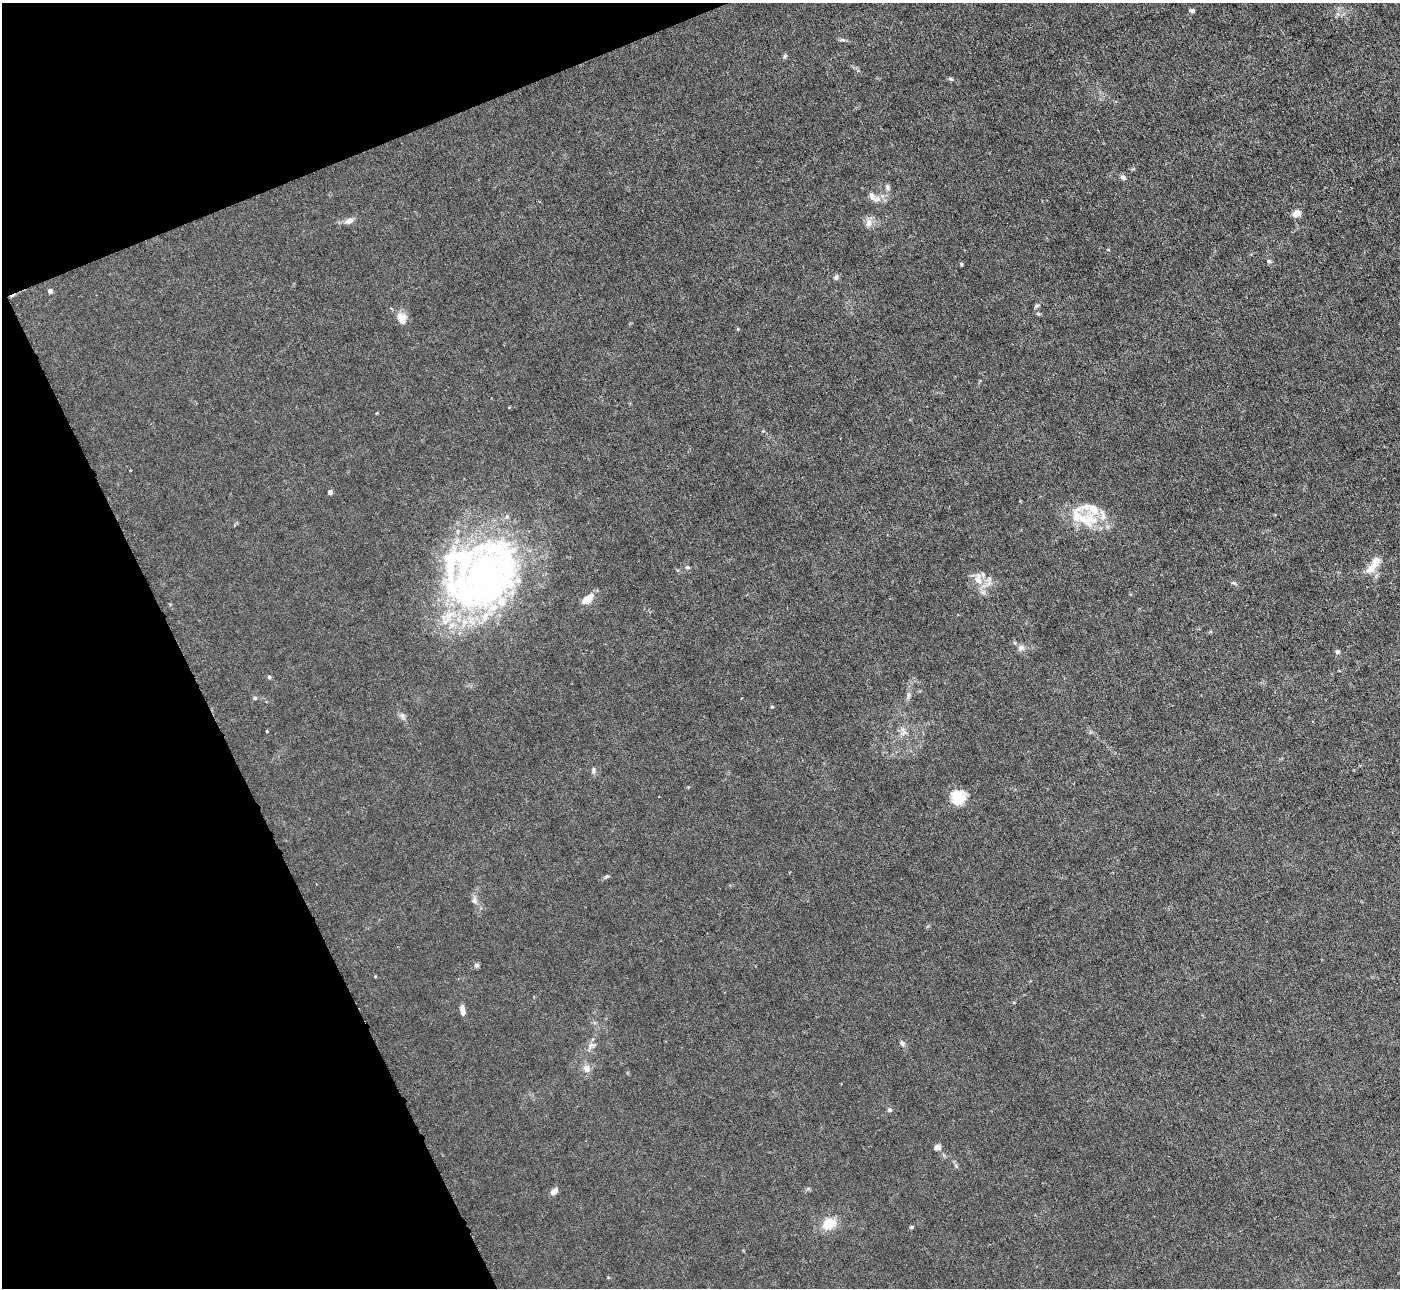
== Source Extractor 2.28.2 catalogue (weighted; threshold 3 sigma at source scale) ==
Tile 5 of 4 x 4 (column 1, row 2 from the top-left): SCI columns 1-1398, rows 2857-4142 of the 5593 x 5578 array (HDU 1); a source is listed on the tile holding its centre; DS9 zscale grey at full resolution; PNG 1402 x 1290 px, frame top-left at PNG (2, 3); no overlay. Shown black and unused: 20% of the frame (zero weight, under 3 of 6 exposures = <1% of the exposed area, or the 3 px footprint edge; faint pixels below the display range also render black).
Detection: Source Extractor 2.28.2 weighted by HDU 2 'WHT'; one run over the whole footprint, this tile lists its part. Background 0.0215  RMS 0.0027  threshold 0.0112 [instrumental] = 3 sigma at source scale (4.09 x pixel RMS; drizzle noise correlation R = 1.36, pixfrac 0.8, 0.05/0.05 arcsec/px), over >= 5 px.
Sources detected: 63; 1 inside a brighter object's white glare — not listed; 14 inside a brighter listed object's ellipse — not listed separately; the other 48 listed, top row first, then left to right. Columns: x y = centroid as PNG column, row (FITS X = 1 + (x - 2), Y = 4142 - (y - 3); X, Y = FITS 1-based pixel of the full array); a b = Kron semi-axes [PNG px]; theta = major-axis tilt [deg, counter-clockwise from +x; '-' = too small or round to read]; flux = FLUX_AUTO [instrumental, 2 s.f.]
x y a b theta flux
1192 11 6 4 -12 0.68
843 40 8 4 -1 0.47
785 56 6 4 71 0.38
950 79 7 4 -25 0.43
1123 177 8 6 -37 0.79
887 187 9 5 -78 0.66
877 199 10 8 43 1.3
1296 214 9 7 20 1.8
349 221 10 7 28 1.3
869 223 12 8 73 1.5
1269 261 6 5 - 0.47
961 264 4 4 - 0.29
836 277 8 5 46 0.62
50 291 5 5 - 0.81
1036 306 7 4 27 0.47
402 318 15 11 -66 2.6
130 470 3 2 - 0.16
330 492 4 4 - 1.4
1088 520 31 20 -6 8.8
688 567 6 5 - 0.39
1371 568 16 10 43 2.5
483 578 87 79 -81 90
978 579 16 10 -88 3
989 580 16 7 83 1.6
1234 583 7 4 -36 0.41
588 599 15 7 41 3.6
1021 648 9 8 - 1.1
1337 652 5 5 - 0.54
269 677 5 5 - 0.39
908 695 8 5 83 0.66
255 698 6 4 43 0.34
772 707 4 4 - 0.25
402 715 8 6 -89 0.76
267 731 3 3 - 0.2
593 770 10 5 82 0.6
958 797 15 14 - 6.7
606 876 8 5 36 0.48
474 900 10 7 -72 1
477 965 6 5 - 0.62
462 1010 11 5 -83 1.7
902 1043 7 6 - 0.68
591 1046 13 7 18 1.2
586 1069 10 9 - 1.6
890 1110 6 5 - 0.61
937 1147 8 6 38 1.2
554 1191 9 6 38 1.3
829 1223 16 13 20 4.9
911 1227 5 4 - 0.33